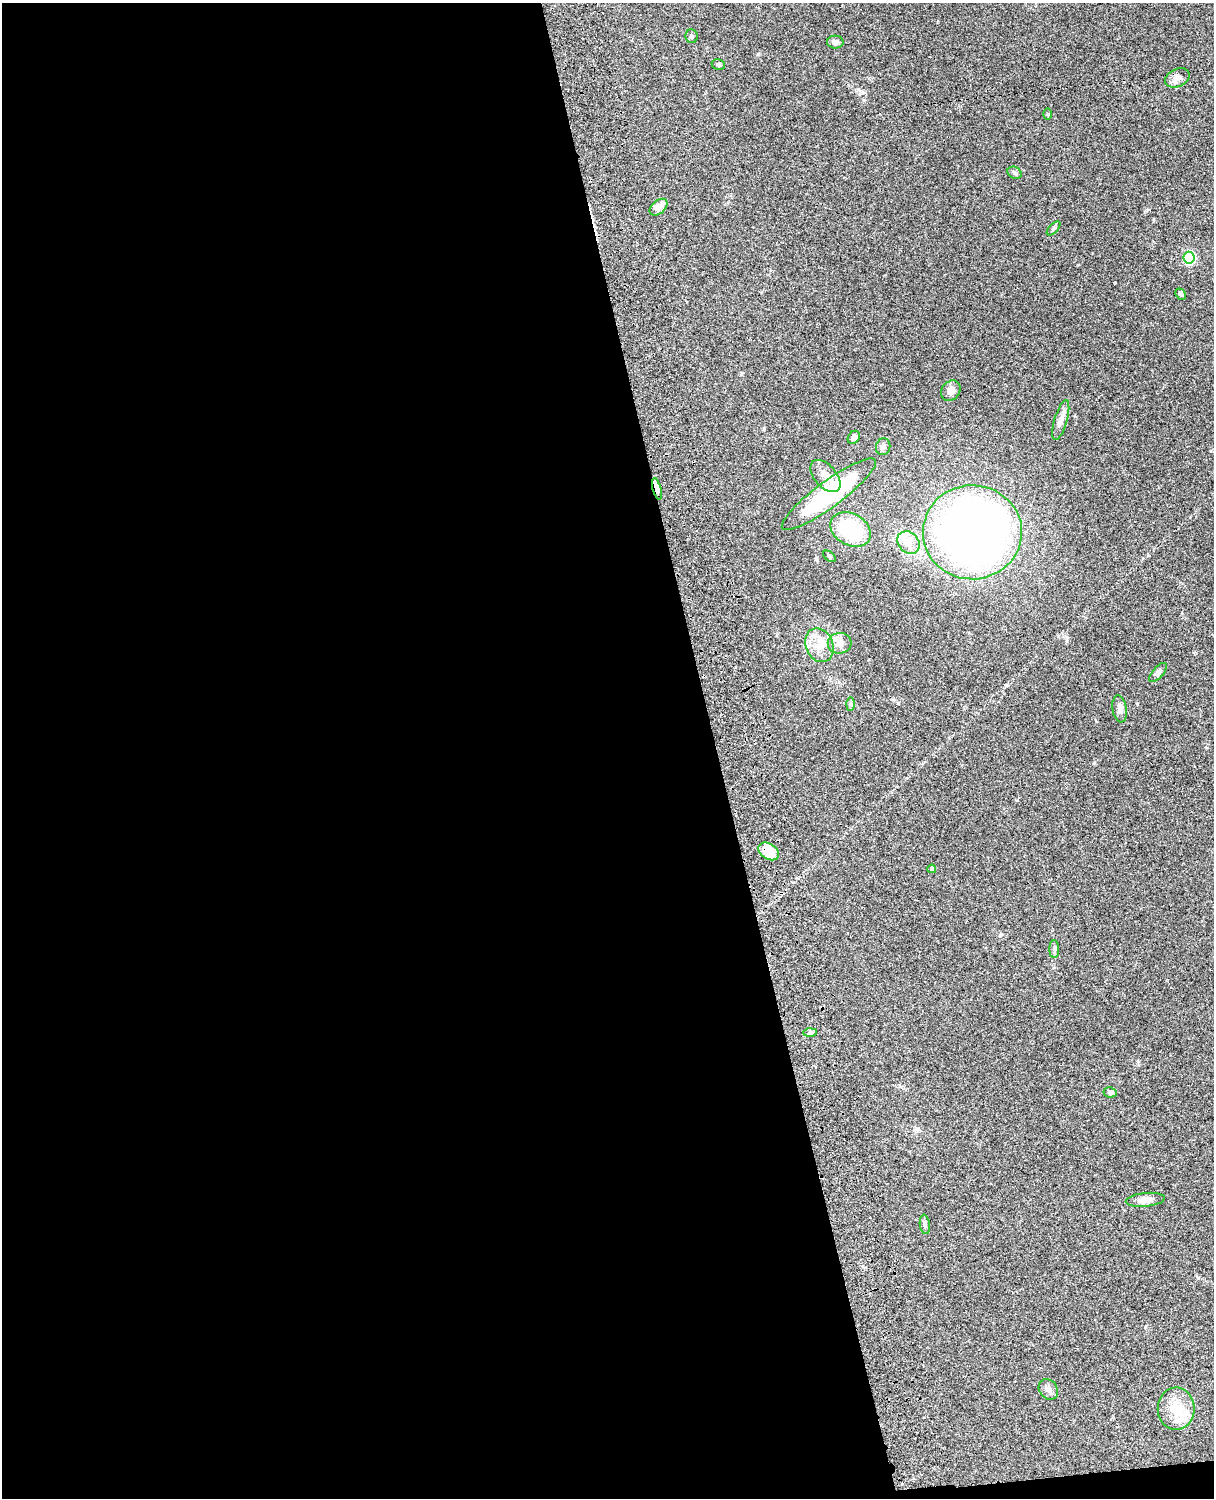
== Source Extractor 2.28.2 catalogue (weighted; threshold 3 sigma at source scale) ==
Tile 9 of 4 x 3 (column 1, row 3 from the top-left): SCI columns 122-1333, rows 277-1772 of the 5087 x 4926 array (HDU 1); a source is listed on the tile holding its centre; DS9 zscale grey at full resolution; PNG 1216 x 1500 px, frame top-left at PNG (2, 3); each listed source drawn as its Kron ellipse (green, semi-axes under 4 px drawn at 4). Shown black and unused: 59% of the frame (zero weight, under 3 of 4 exposures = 6% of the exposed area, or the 3 px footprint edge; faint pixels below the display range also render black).
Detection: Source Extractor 2.28.2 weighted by HDU 2 'WHT'; one run over the whole footprint, this tile lists its part. Background 0.104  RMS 0.0065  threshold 0.0292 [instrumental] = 3 sigma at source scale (4.5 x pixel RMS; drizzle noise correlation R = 1.50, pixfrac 1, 0.05/0.05 arcsec/px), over >= 5 px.
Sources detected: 35; all 35 listed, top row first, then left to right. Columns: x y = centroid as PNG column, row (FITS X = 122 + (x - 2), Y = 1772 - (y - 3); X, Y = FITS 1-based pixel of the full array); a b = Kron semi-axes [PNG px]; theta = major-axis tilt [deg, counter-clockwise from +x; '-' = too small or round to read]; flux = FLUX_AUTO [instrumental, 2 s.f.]
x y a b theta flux
691 36 7 6 - 1.4
835 42 8 6 -1 2.7
718 65 6 5 - 1.1
1177 78 13 9 25 4.2
1048 114 6 4 -89 0.64
1015 173 7 5 -31 1.3
658 207 10 6 40 5.1
1054 228 8 4 46 0.97
1189 258 6 5 - 60
1181 294 6 4 -51 1.3
951 391 11 9 53 3.7
1061 420 20 6 74 4.1
854 437 7 5 53 2.2
883 447 8 7 - 2
825 476 19 11 -48 6.7
657 489 11 4 -75 4.3
829 494 58 13 36 77
850 529 21 16 -29 46
972 532 49 47 2 500
908 543 12 10 -46 5.8
830 556 7 4 -39 1
840 643 12 10 6 4.4
819 645 17 13 -66 9.2
1158 672 12 5 49 1.8
850 704 6 4 89 1
1120 709 13 7 -81 3
769 851 11 7 -34 14
932 869 4 3 - 0.95
1054 949 9 5 -90 1.5
810 1033 7 4 1 1.3
1110 1092 6 5 - 1.3
1145 1200 19 7 6 4.2
925 1224 10 5 -82 1.5
1048 1389 11 9 -54 2.8
1176 1409 21 18 -90 15
Overlapping masked pixels (flux is a lower limit): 2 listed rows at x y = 657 489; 769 851
Unlisted compact peaks at least as high as the median listed source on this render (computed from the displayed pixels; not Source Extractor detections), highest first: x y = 1094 763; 1115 283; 862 93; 898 703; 1066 637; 1198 1278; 1058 636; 1078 265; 1137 704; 741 374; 1000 935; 1145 1327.